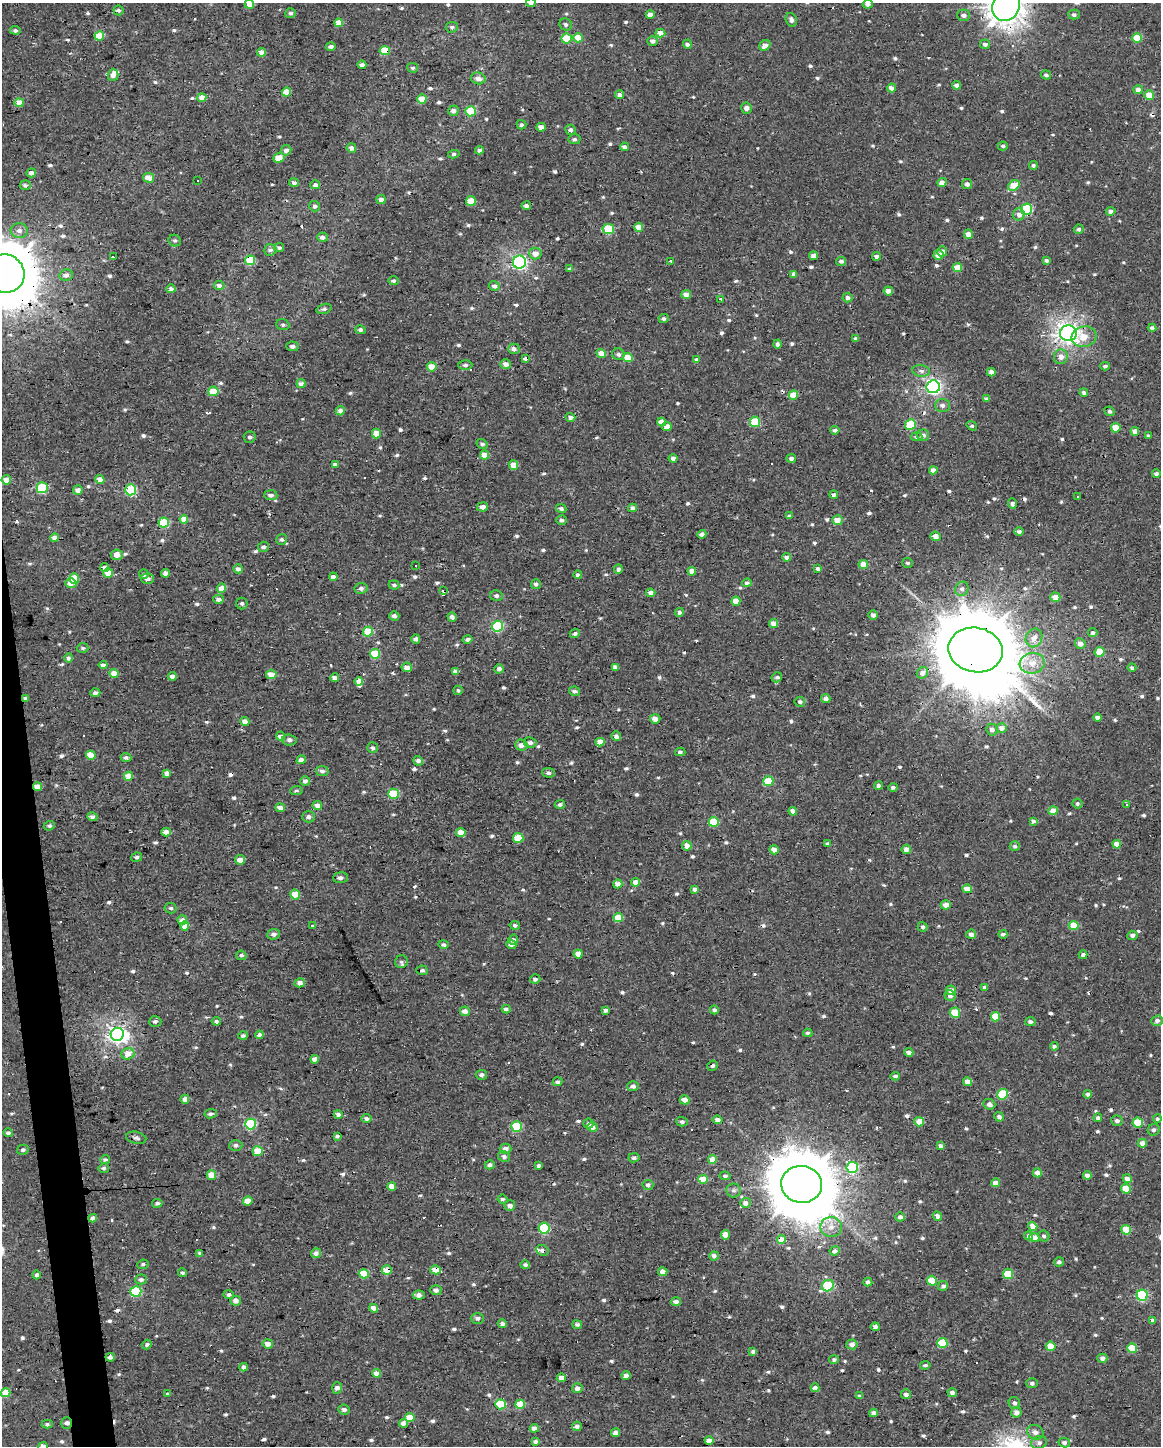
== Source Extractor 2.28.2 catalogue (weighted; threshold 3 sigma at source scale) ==
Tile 7 of 4 x 3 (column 3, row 2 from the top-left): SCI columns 2319-3477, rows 1453-2896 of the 4636 x 4388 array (HDU 1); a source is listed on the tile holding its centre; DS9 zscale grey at full resolution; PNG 1163 x 1448 px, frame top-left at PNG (2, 3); each listed source drawn as its Kron ellipse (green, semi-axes under 4 px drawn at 4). Shown black and unused: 2% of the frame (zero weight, under 2 of 3 exposures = <1% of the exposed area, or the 3 px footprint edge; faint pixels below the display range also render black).
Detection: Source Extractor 2.28.2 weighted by HDU 2 'WHT'; one run over the whole footprint, this tile lists its part. Background -0.00111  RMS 0.003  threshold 0.0136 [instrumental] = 3 sigma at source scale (4.5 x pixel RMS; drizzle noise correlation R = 1.50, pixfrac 1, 0.0396/0.0396 arcsec/px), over >= 5 px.
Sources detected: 788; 2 inside a brighter object's white glare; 27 cosmic-ray / hot-pixel residue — neither listed nor drawn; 3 inside a brighter listed object's ellipse — not listed separately; of the other 756, all 500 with FLUX_AUTO >= 0.617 (the completeness limit of this list) listed and drawn (256 fainter detections not listed), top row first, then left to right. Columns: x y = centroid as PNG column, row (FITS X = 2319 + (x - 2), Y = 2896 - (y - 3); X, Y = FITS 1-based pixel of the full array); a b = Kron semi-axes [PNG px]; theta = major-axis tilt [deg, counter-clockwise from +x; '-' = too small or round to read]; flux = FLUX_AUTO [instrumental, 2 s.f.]
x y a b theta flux
531 3 5 4 - 1.1
249 4 4 4 - 2.9
868 4 5 4 - 0.9
1006 6 15 13 54 370
119 10 5 5 - 0.77
291 13 5 5 - 0.67
650 14 4 4 - 1.4
964 15 6 5 - 1.1
1074 15 5 5 - 0.74
791 20 7 5 -66 1
339 23 4 4 - 3.5
566 24 6 5 - 0.85
452 27 6 5 - 0.75
15 30 5 4 - 0.62
660 33 5 4 - 2.8
99 36 5 4 - 6.9
567 38 5 5 - 8.2
578 38 4 4 - 5
1137 38 5 4 - 6.2
652 41 5 5 - 1.3
687 44 4 4 - 1.2
985 44 5 4 - 1.1
765 45 6 5 - 1.8
331 46 5 4 - 1
385 51 5 4 - 8.8
261 52 4 4 - 2
362 65 4 3 - 1.2
413 68 5 4 - 0.63
113 75 6 5 - 1.9
1046 75 5 4 - 0.7
478 78 7 5 -14 1.7
956 85 4 4 - 1.2
892 88 4 4 - 2.6
1138 90 4 4 - 2
286 92 5 4 - 4.2
619 95 4 4 - 1.3
1149 95 5 5 - 4.4
202 98 4 4 - 2.7
422 99 4 4 - 5
19 103 4 4 - 3.7
746 108 5 5 - 1.6
453 111 5 5 - 1.6
471 111 5 5 - 8.6
521 125 5 4 - 0.65
541 127 4 4 - 1.8
570 130 5 5 - 0.96
574 139 6 5 - 0.63
1003 146 5 4 - 0.63
624 147 4 4 - 1.3
351 148 4 4 - 1.3
286 150 5 5 - 1.4
479 150 4 4 - 1
454 154 6 4 10 0.66
279 158 6 4 23 4
1033 165 4 4 - 0.7
31 173 5 4 - 1.6
149 178 5 5 - 3
198 180 3 3 - 0.77
942 182 4 4 - 2.4
294 183 5 4 - 0.96
967 184 5 5 - 1.2
25 185 5 5 - 0.79
315 185 5 4 - 1.1
1014 186 6 4 35 5.7
381 199 4 4 - 1.6
471 201 5 5 - 6.6
315 206 5 5 - 0.81
526 206 5 4 - 1.1
1027 209 6 5 - 19
1111 211 5 4 - 1.1
1019 215 6 6 - 1.7
639 227 4 4 - 3.4
608 229 5 5 - 12
1079 229 5 4 - 0.75
19 231 8 7 - 1.3
968 234 5 4 - 2.6
322 237 5 4 - 1.2
175 241 6 5 - 0.68
279 248 5 4 - 0.63
270 250 6 5 - 0.88
942 251 5 5 - 1.6
535 254 6 6 - 2.1
939 255 5 5 - 2.8
814 256 4 4 - 1.7
877 256 4 4 - 1.3
113 257 3 3 - 2.4
250 260 5 5 - 9.4
1046 260 4 3 - 0.88
670 261 3 3 - 1.3
841 261 5 4 - 1.4
519 262 6 6 - 63
957 268 4 4 - 4.7
570 269 4 4 - 1
5 274 20 19 - 2000
794 274 4 4 - 1.6
66 275 7 5 13 1.3
393 281 5 4 - 0.67
219 285 5 4 - 1.3
494 286 5 5 - 1
171 289 4 4 - 1.2
888 291 4 4 - 1.8
686 294 5 4 - 2.1
848 298 5 4 - 1.4
721 299 4 3 - 1.9
324 309 8 4 18 0.71
664 319 5 4 - 0.78
283 325 6 5 - 0.62
1152 328 4 4 - 0.86
360 330 5 4 - 0.66
1068 333 8 8 - 150
1084 337 12 10 15 4.8
856 338 4 4 - 0.66
777 344 4 3 - 0.87
292 346 6 5 - 1.1
514 349 5 5 - 1.3
601 353 4 4 - 3.2
618 354 6 6 - 0.79
1061 357 7 7 - 1.8
525 358 4 3 - 0.89
628 358 5 4 - 6.7
696 360 4 4 - 1.2
506 364 5 5 - 2
465 365 7 5 1 0.73
1105 366 5 4 - 0.72
432 367 5 4 - 4.1
921 371 9 5 -7 1.1
991 372 4 4 - 1.7
301 383 4 4 - 1.1
933 387 6 6 - 72
213 391 5 5 - 6.5
1084 393 4 4 - 1.3
793 395 5 4 - 4.8
986 399 4 4 - 1.1
942 405 7 6 - 1.1
340 411 5 4 - 1.6
1110 411 5 4 - 0.72
570 417 5 4 - 1.2
662 422 4 4 - 2.7
755 422 5 5 - 10
910 424 5 5 - 13
972 426 5 4 - 0.67
667 427 5 4 - 2.4
1116 428 5 4 - 5.8
835 430 5 4 - 0.87
1135 431 4 4 - 2.6
376 433 5 4 - 3.3
923 435 6 5 - 1.3
1148 436 4 4 - 0.66
250 437 6 5 - 0.86
917 437 6 4 -4 0.99
482 444 6 5 - 0.78
485 455 4 4 - 4.1
673 458 4 4 - 1.2
791 458 5 4 - 1.1
335 464 4 3 - 1.1
514 465 5 4 - 3.3
933 470 4 4 - 2.1
1156 474 4 3 - 1
100 479 4 4 - 2.4
6 480 5 4 - 2.9
42 488 5 5 - 16
78 490 5 4 - 1.8
131 490 5 5 - 23
271 495 6 5 - 1.2
834 495 4 4 - 0.89
1077 497 3 3 - 22
1012 503 5 4 - 0.8
483 507 5 4 - 1.3
633 508 4 4 - 1.1
561 509 5 4 - 0.87
789 516 4 4 - 0.69
184 519 4 4 - 5.2
561 520 5 5 - 0.96
837 520 5 5 - 3.3
164 522 5 5 - 12
1019 532 5 4 - 0.83
702 534 4 4 - 1.2
936 536 5 4 - 2.5
55 538 4 4 - 2.8
282 539 5 5 - 0.67
263 547 5 5 - 0.91
117 555 6 5 - 2
787 557 4 4 - 1.6
908 563 5 5 - 0.64
863 564 5 4 - 3.7
416 566 3 3 - 0.9
105 567 4 4 - 1.1
238 569 5 4 - 1.3
618 569 5 4 - 0.98
818 569 4 4 - 0.77
692 571 4 4 - 2.6
108 573 5 5 - 4.7
165 573 4 4 - 1.5
144 574 5 5 - 0.73
578 575 4 4 - 0.94
333 577 4 4 - 1.3
74 579 5 5 - 6.3
147 579 7 5 3 0.96
71 583 5 5 - 2.2
747 583 4 4 - 1
536 584 5 5 - 0.99
394 585 5 4 - 0.7
221 588 5 4 - 5.7
361 588 6 5 - 0.94
962 589 7 6 - 0.98
443 591 4 3 - 3700
651 593 4 4 - 1.7
496 596 6 5 - 0.79
1055 597 5 5 - 3.2
219 599 5 4 - 1.2
736 601 4 4 - 3.9
242 603 6 5 - 0.65
679 612 5 4 - 1.1
873 615 5 4 - 1
394 616 5 4 - 1.2
452 617 5 4 - 1.1
774 623 4 4 - 2.6
498 626 5 5 - 24
368 632 5 4 - 10
575 633 5 4 - 0.93
1093 633 5 4 - 0.82
1034 638 9 8 - 2.7
416 639 5 4 - 0.79
468 639 5 4 - 0.87
1080 643 5 5 - 1.9
83 648 6 4 -2 0.63
975 650 27 22 -11 6100
1100 652 5 5 - 7.3
375 654 5 5 - 12
69 658 5 4 - 0.88
1032 663 12 10 8 4.1
103 665 4 4 - 1.2
407 667 5 5 - 2
615 667 4 4 - 1.1
1132 668 4 4 - 0.84
499 669 5 4 - 0.99
455 671 4 4 - 1.4
114 673 4 4 - 3.4
922 673 6 5 - 1.9
271 674 5 4 - 2.9
172 676 4 4 - 1.2
777 677 5 5 - 0.68
335 678 4 4 - 1.5
359 681 4 4 - 2.6
458 690 5 4 - 0.63
574 691 5 4 - 0.94
95 693 5 4 - 0.88
26 698 4 4 - 1.2
826 698 5 4 - 1.3
800 702 5 5 - 1.1
1098 717 4 4 - 1.6
655 719 5 4 - 2
245 721 4 4 - 2.4
1002 728 5 5 - 1.8
992 730 6 5 - 1.3
281 736 4 4 - 1.7
616 736 5 4 - 1.2
289 740 7 5 -3 1.1
530 742 6 5 - 1.2
600 742 4 4 - 2.6
521 745 6 5 - 1.7
373 748 5 5 - 0.8
680 752 5 4 - 0.69
91 755 5 4 - 5.2
126 757 5 4 - 0.81
301 760 5 4 - 1.5
418 761 5 5 - 1.2
322 771 6 5 - 0.97
167 773 4 4 - 1.6
548 773 6 5 - 0.9
128 776 4 4 - 3.7
305 781 5 5 - 1.1
768 781 5 5 - 9.8
878 786 4 4 - 0.9
37 787 4 4 - 3.2
893 787 5 4 - 0.64
296 790 6 4 6 0.71
394 794 5 5 - 12
560 804 5 4 - 0.72
1077 804 5 5 - 0.71
1127 804 4 3 - 0.65
317 806 5 4 - 1.9
280 808 5 4 - 2.2
793 811 4 4 - 1.8
1053 811 4 4 - 2.8
92 817 5 4 - 1.2
309 817 6 5 - 1.1
1033 821 4 4 - 1.3
714 822 5 5 - 11
49 826 5 4 - 0.65
166 832 4 4 - 2.4
461 832 4 4 - 3.5
518 838 5 5 - 6.2
828 844 4 4 - 0.63
1117 844 4 4 - 2.6
687 846 5 5 - 2.4
1015 846 5 5 - 0.72
906 849 4 4 - 1.9
774 850 5 4 - 2.4
137 857 5 4 - 0.71
240 860 5 4 - 2.2
340 878 7 5 5 1
636 882 4 4 - 2.4
618 884 4 3 - 2.7
695 889 4 4 - 1.3
967 889 4 4 - 3.9
295 894 5 5 - 4.6
946 905 5 4 - 2.1
171 908 6 5 - 0.69
618 918 5 4 - 6.6
182 920 5 4 - 2.3
313 925 3 3 - 0.88
515 925 5 4 - 0.71
1074 925 5 4 - 5.7
185 926 5 4 - 3.4
922 927 5 4 - 0.81
274 934 6 5 - 1.1
971 934 5 4 - 1.5
1003 934 4 3 - 0.94
1132 935 5 4 - 1.2
513 940 5 5 - 1.4
511 944 5 4 - 1.3
443 945 5 4 - 0.95
578 954 4 4 - 3
241 955 5 4 - 0.64
1083 955 4 4 - 1.3
401 962 6 6 - 0.64
422 970 6 4 -5 0.9
535 979 5 4 - 0.85
300 983 5 4 - 1.6
984 988 4 4 - 1.1
951 990 5 4 - 2.6
950 995 5 5 - 1.1
506 1009 4 4 - 1.1
606 1010 4 3 - 1
714 1010 4 4 - 0.97
465 1011 5 4 - 1.7
955 1013 5 5 - 7.8
995 1017 5 4 - 6.7
155 1021 6 5 - 0.77
216 1021 5 4 - 0.69
1157 1021 6 5 - 0.94
1030 1022 5 4 - 0.81
808 1033 4 4 - 0.68
117 1034 6 6 - 97
259 1035 4 4 - 1.6
243 1036 5 4 - 0.82
1054 1046 4 4 - 1
909 1052 4 4 - 1.8
128 1054 6 6 - 2.8
315 1059 4 4 - 1.9
713 1066 5 5 - 0.64
481 1075 5 5 - 0.91
895 1076 5 3 - 0.67
557 1082 5 4 - 0.78
968 1082 4 4 - 2.7
633 1086 6 5 - 1.1
1002 1094 5 5 - 16
1088 1094 4 4 - 1.1
185 1099 4 4 - 1.9
685 1100 5 4 - 2.4
989 1104 6 5 - 1.3
211 1114 6 4 9 0.83
338 1114 4 4 - 1.1
999 1117 5 4 - 1.2
366 1118 5 4 - 1.1
1098 1118 4 4 - 0.85
1157 1119 4 4 - 0.71
718 1120 5 4 - 1.7
1117 1121 6 5 - 0.89
682 1122 5 4 - 0.73
919 1122 5 4 - 5.2
1138 1123 5 5 - 9.6
251 1124 5 5 - 25
588 1124 5 5 - 0.79
517 1126 5 5 - 15
592 1127 5 4 - 2.3
1154 1130 6 5 - 0.88
8 1133 5 4 - 0.74
337 1136 4 3 - 0.62
136 1138 10 6 -12 0.95
1142 1143 4 4 - 2
236 1145 6 5 - 0.95
941 1146 4 4 - 1.6
505 1149 6 5 - 1.9
23 1150 6 5 - 0.7
258 1151 5 5 - 6.6
504 1157 6 5 - 1
634 1158 5 4 - 0.8
712 1159 4 4 - 3.7
105 1160 5 4 - 0.74
490 1165 5 4 - 1.1
539 1166 4 3 - 0.7
104 1168 5 5 - 0.67
852 1168 6 5 - 23
1037 1173 4 4 - 2.1
211 1175 5 4 - 3.8
1087 1175 4 4 - 1.8
725 1176 5 4 - 0.62
703 1179 5 4 - 4.9
1127 1179 4 4 - 1.9
995 1183 4 4 - 2.4
802 1184 20 18 -10 2600
648 1185 5 5 - 1.1
392 1186 4 4 - 3.6
1126 1189 5 5 - 6.6
734 1190 7 7 - 0.84
503 1199 5 4 - 0.7
248 1201 5 4 - 4
157 1203 5 4 - 0.91
745 1203 5 5 - 1.6
510 1205 5 5 - 1.4
937 1216 5 4 - 1.4
900 1217 5 4 - 1.1
93 1218 4 4 - 1.3
1033 1226 5 4 - 2.8
831 1227 10 10 - 2.7
544 1228 5 5 - 22
1126 1230 5 5 - 7.4
725 1235 4 4 - 4.2
1029 1236 4 4 - 1
1044 1236 6 5 - 0.86
1034 1238 5 4 - 2.1
781 1240 4 4 - 4.6
542 1250 6 5 - 1
835 1251 5 4 - 1.4
200 1253 4 3 - 0.71
316 1253 5 5 - 1.4
714 1256 5 4 - 1.6
1059 1262 5 4 - 0.84
143 1264 6 4 11 0.65
525 1265 5 4 - 0.73
387 1270 5 5 - 4
435 1270 5 4 - 5
663 1272 4 4 - 1.7
183 1273 4 4 - 0.64
364 1274 5 4 - 8.1
1008 1274 5 5 - 10
37 1275 4 4 - 1.1
141 1279 6 5 - 0.83
932 1281 5 5 - 6.7
868 1282 4 4 - 1.5
828 1286 6 5 - 19
943 1286 5 5 - 0.95
436 1290 6 5 - 1.1
136 1291 5 5 - 20
229 1294 5 4 - 0.7
419 1295 6 4 -5 1.5
1142 1295 5 5 - 28
236 1301 5 5 - 1.7
676 1302 5 4 - 1.3
374 1308 4 4 - 2.2
477 1318 6 5 - 1.1
1152 1321 4 4 - 1.4
502 1324 4 4 - 1
577 1325 5 4 - 1.2
875 1327 4 4 - 1.3
942 1343 5 5 - 15
147 1344 5 4 - 0.69
268 1344 5 4 - 2
852 1344 5 5 - 1.3
1051 1346 5 5 - 6.6
1132 1348 5 5 - 7.1
753 1352 4 4 - 0.87
110 1357 5 4 - 0.85
1102 1358 5 4 - 1.5
834 1360 5 4 - 0.68
925 1365 5 4 - 0.64
243 1367 4 4 - 1.3
377 1373 4 4 - 2.8
626 1376 4 4 - 1.5
561 1378 4 4 - 1.7
1032 1383 5 5 - 0.81
337 1388 6 5 - 1.3
577 1388 5 5 - 1.5
815 1388 4 4 - 1.3
6 1393 4 4 - 6.8
952 1393 4 4 - 1.3
167 1394 3 3 - 1.8
906 1394 5 5 - 1.2
860 1396 4 4 - 0.81
1014 1403 6 5 - 0.9
500 1404 5 5 - 17
520 1404 5 4 - 8.1
344 1410 6 5 - 1.1
1016 1412 5 5 - 1.8
873 1413 4 4 - 1.5
410 1418 5 4 - 5.1
67 1423 6 5 - 1.1
404 1423 4 3 - 1.5
47 1424 5 4 - 0.65
577 1426 5 4 - 1.2
534 1428 4 4 - 1.4
1035 1432 8 7 - 1.5
615 1433 4 4 - 1.4
709 1441 4 4 - 2.9
535 1442 4 3 - 0.9
1039 1443 8 6 23 1.2
1064 1443 6 5 - 1
43 1446 4 4 - 2.1
Overlapping masked pixels (flux is a lower limit): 19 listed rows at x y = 1006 6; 385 51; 968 234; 250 260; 5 274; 1068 333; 525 358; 443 591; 975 650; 26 698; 37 787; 117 1034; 802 1184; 781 1240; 542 1250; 387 1270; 435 1270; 500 1404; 67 1423
Isophote crosses this tile's border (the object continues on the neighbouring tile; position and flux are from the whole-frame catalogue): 5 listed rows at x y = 531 3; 249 4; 1006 6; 5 274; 43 1446